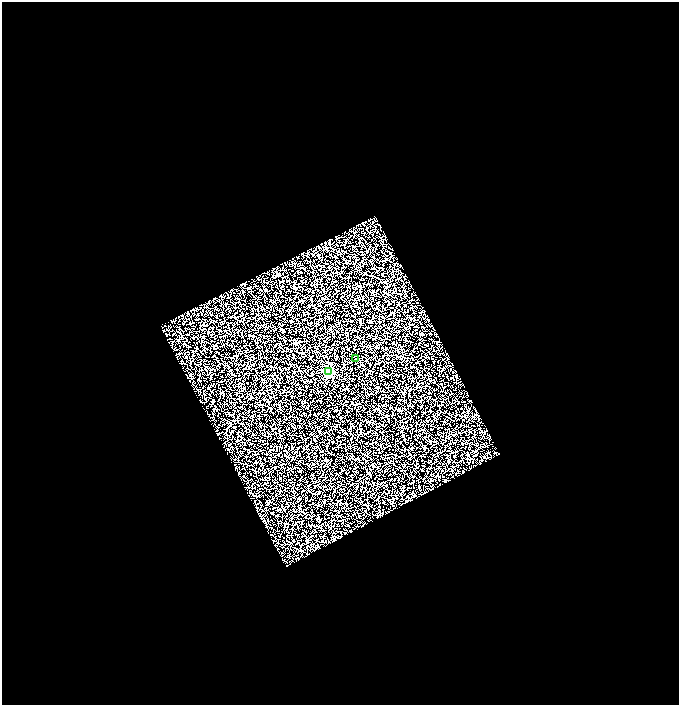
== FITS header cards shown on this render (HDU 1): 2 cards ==
NAXIS1  =                 1354
NAXIS2  =                 1406

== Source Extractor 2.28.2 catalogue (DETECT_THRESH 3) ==
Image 1354 x 1406 px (HDU 1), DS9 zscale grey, zoomed out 1/2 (1 PNG px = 2 x 2 image px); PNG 681 x 707 px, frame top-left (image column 2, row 1406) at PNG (2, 2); each listed source drawn as its Kron ellipse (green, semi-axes under 4 px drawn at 4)
Background 0.466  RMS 1.8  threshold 5.3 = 3 sigma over >= 5 px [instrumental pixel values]
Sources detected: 4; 2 cannot appear on this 1/2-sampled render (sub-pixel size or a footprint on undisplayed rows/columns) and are neither listed nor drawn; the other 2 listed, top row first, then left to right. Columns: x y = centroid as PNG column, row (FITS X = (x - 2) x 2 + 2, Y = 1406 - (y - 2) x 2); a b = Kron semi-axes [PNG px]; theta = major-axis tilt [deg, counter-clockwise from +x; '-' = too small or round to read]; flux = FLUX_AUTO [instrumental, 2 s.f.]
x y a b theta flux
355 359 2 1 - 190
329 372 3 3 - 32000
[2 sub-pixel or undisplayed-footprint detections neither listed nor drawn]